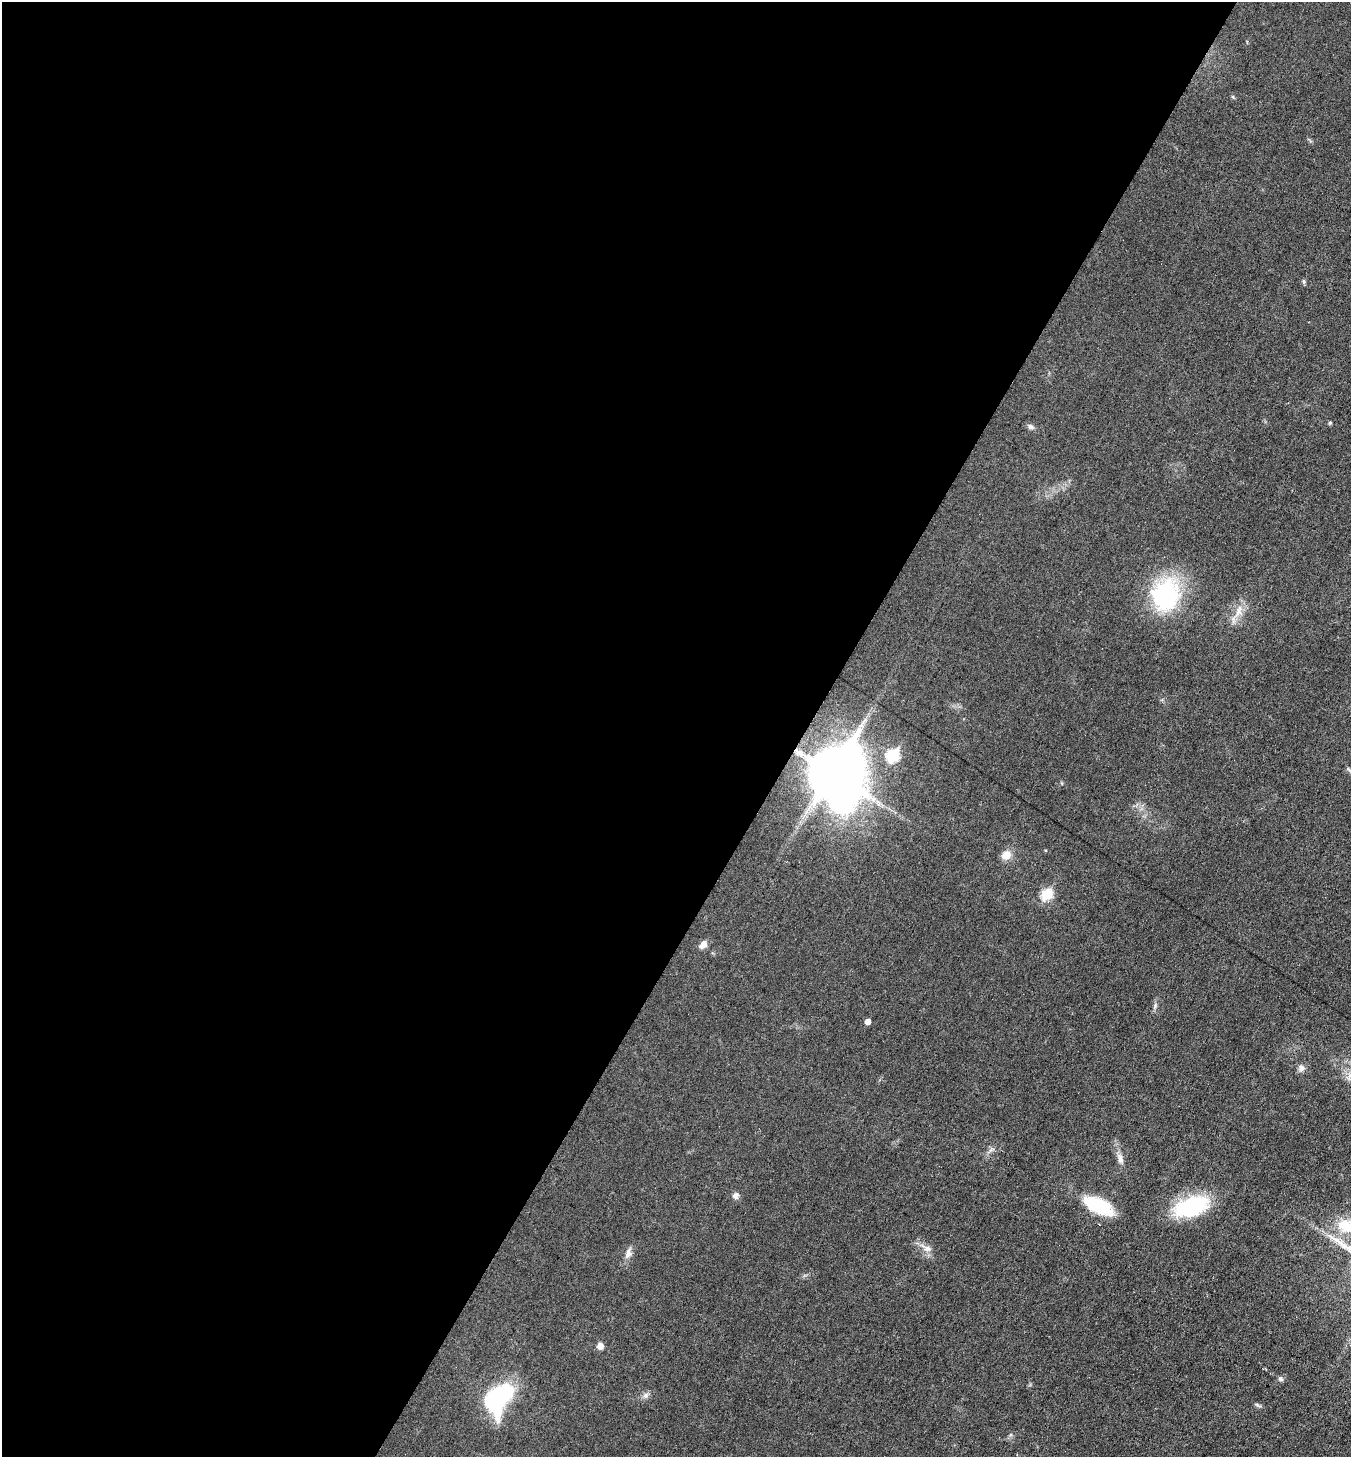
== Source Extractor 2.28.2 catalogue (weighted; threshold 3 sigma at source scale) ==
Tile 5 of 4 x 4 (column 1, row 2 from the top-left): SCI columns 147-1495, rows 2913-4367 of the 5830 x 5822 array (HDU 1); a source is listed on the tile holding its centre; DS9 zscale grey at full resolution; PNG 1353 x 1459 px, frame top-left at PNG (2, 2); no overlay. Shown black and unused: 60% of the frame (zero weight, under 3 of 6 exposures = <1% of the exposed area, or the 3 px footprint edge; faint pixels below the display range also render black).
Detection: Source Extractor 2.28.2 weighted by HDU 2 'WHT'; one run over the whole footprint, this tile lists its part. Background 0.0178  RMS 0.0036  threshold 0.0147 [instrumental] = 3 sigma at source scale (4.09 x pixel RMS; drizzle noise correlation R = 1.36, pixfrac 0.8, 0.05/0.05 arcsec/px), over >= 5 px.
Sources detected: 26; all 26 listed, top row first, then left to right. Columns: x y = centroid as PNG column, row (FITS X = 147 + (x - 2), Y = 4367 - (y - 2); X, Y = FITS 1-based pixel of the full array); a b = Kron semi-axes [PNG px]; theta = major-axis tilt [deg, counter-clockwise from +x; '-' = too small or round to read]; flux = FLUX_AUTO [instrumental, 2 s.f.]
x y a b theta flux
1303 281 6 4 -70 0.5
1330 423 4 4 - 0.52
1030 427 8 6 -26 1.1
1166 595 43 36 74 33
1239 611 17 8 73 3.5
893 756 7 6 - 24
1348 769 7 4 -70 0.52
832 773 22 19 -58 1600
1006 855 13 10 42 3.1
1047 894 6 6 - 19
703 945 10 7 44 2.2
868 1022 5 5 - 2.1
1301 1068 9 7 89 1.5
1349 1077 12 6 83 1.5
1120 1159 16 7 -71 2.1
736 1196 8 7 - 1.5
1098 1206 32 14 -26 18
1191 1207 39 20 18 26
1345 1226 26 19 -9 10
927 1249 10 8 0 1.8
628 1253 14 7 85 1.9
600 1346 7 6 - 2
1280 1379 7 6 - 0.82
645 1395 9 6 47 1.2
497 1398 22 15 59 58
1257 1405 7 4 -20 0.58
Overlapping masked pixels (flux is a lower limit): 1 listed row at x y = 832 773
Isophote crosses this tile's border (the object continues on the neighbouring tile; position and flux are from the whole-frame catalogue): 1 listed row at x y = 1345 1226
Unlisted compact peaks at least as high as the median listed source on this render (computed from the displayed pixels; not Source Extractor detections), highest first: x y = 1155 1006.